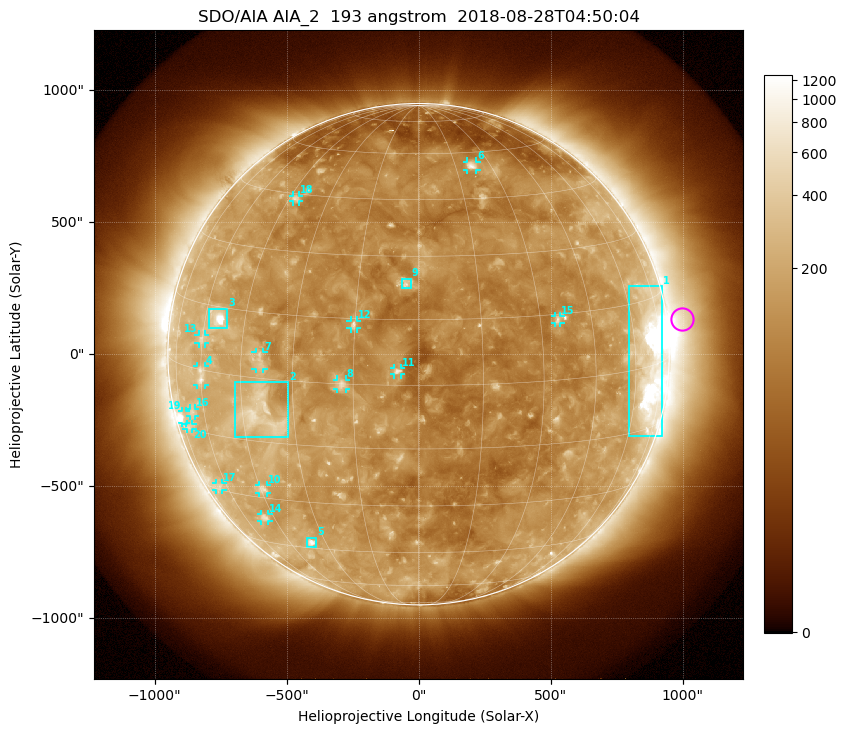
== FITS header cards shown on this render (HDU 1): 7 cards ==
TELESCOP= 'SDO/AIA'
INSTRUME= 'AIA_2'
WAVELNTH=                  193
WAVEUNIT= 'angstrom'
DATE-OBS= '2018-08-28T04:50:04.84'
CTYPE1  = 'HPLN-TAN'
CTYPE2  = 'HPLT-TAN'

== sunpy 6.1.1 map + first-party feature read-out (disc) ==
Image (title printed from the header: SDO/AIA AIA_2  193 angstrom  2018-08-28T04:50:04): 1024 x 1024 px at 2.4 arcsec/px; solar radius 950 arcsec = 396 px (full disc in frame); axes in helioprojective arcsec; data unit not stated in the header (colour bar unlabelled)
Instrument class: DISC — disc imager (sunpy class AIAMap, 193 A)
Bright regions (active regions / flare kernels): reference = the median radial profile (limb darkening/brightening removed); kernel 9 px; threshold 5 sigma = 207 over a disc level ~113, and >= 1.15x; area >= 12 px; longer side >= 9 px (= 22 arcsec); searched inside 0.97 R_sun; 21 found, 20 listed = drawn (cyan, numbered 1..; 15 of them under ~33 arcsec drawn as corner ticks so the feature stays visible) (cap 20 boxes per figure: the strongest are kept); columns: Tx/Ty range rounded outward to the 5 arcsec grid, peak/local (2 s.f.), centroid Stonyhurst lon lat
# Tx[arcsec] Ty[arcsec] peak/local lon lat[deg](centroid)
1 795..925 -310..260 14 +67 +1
2 -695..-495 -315..-105 5.4 -39 -8
3 -795..-725 95..175 14 -55 +12
4 -840..-805 -115..-45 4.2 -60 -1
5 -425..-385 -730..-695 5.7 -35 -43
6 185..220 695..730 5.1 +22 +55
7 -620..-585 -55..10 3.4 -39 +4
8 -310..-275 -135..-95 4.6 -18 +0
9 -65..-25 250..285 4.9 -3 +23
10 -605..-570 -525..-495 3.5 -44 -27
11 -95..-65 -80..-50 5.1 -5 +3
12 -260..-230 95..130 4.8 -15 +14
13 -835..-805 40..75 3 -60 +7
14 -595..-565 -630..-605 3.2 -49 -36
15 515..540 115..145 4.3 +35 +14
16 -870..-845 -235..-205 2.5 -66 -11
17 -770..-745 -515..-490 2.3 -65 -29
18 -475..-450 575..600 3.3 -42 +44
19 -895..-880 -260..-215 3.8 -73 -12
20 -880..-855 -285..-265 2.2 -70 -14
Off-limb structures (1.02-1.3 R_sun): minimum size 162 px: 7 found; the strongest spans PA ~255..305 deg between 1.02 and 1.3 R_sun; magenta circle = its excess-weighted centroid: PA ~280 deg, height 1.06 R_sun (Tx ~1000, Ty ~135 arcsec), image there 2.4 x the reference